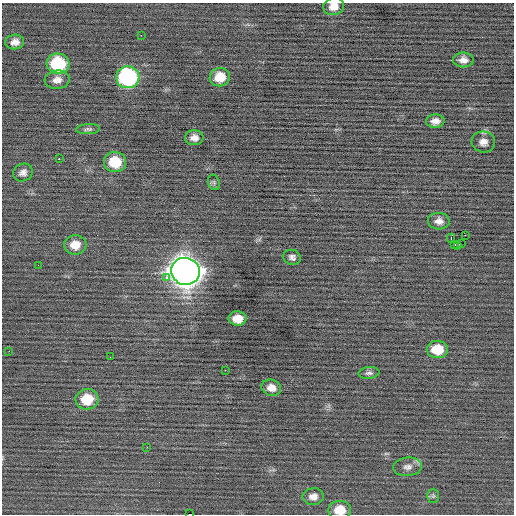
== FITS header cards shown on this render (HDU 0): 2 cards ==
NAXIS1  =                  512 / Axis length
NAXIS2  =                  512 / Axis length

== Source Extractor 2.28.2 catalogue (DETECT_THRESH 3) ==
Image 512 x 512 px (HDU 0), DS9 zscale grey, 1 PNG px = 1 image px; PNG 516 x 516 px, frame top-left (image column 1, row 512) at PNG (2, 3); each listed source drawn as its Kron ellipse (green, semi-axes under 4 px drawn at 4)
Background -0.0298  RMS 0.77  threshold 2.3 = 3 sigma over >= 5 px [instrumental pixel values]
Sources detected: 41; all 41 listed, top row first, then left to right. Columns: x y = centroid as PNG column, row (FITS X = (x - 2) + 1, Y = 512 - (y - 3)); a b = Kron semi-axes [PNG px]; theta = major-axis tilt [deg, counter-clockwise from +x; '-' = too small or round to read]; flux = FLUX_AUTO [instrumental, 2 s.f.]
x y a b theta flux
334 6 10 8 14 440
141 35 2 2 - 380
15 42 9 7 6 320
463 60 10 7 0 330
58 64 11 10 - 3300
128 77 11 11 - 8600
220 77 10 9 - 970
57 80 12 9 6 390
435 121 9 6 3 330
88 129 12 5 3 130
194 138 9 7 1 320
483 142 12 10 -8 350
59 159 3 2 - 660
115 162 11 10 - 1500
23 172 10 8 26 260
214 182 8 5 -70 100
439 221 11 8 -3 330
465 235 2 2 - 1000
451 238 4 2 - 1800
455 244 3 2 - 54
461 244 2 2 - 880
75 245 11 9 8 700
458 245 3 2 - 91
292 257 9 7 -16 200
38 265 2 2 - 130
185 271 14 13 - 72000
166 277 3 3 - 930
238 319 9 7 -1 670
437 349 10 8 -1 1200
9 351 2 2 - 160
110 357 2 2 - 31
225 370 3 2 - 61
369 373 10 6 6 160
271 388 10 8 -16 370
87 399 11 10 - 1300
147 447 2 2 - 81
408 467 15 9 6 310
433 496 7 6 - 100
313 497 10 8 4 350
340 510 11 9 0 890
190 514 4 2 - 1600
At the frame edge (FLAGS 8, measured only in part): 3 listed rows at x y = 334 6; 340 510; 190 514